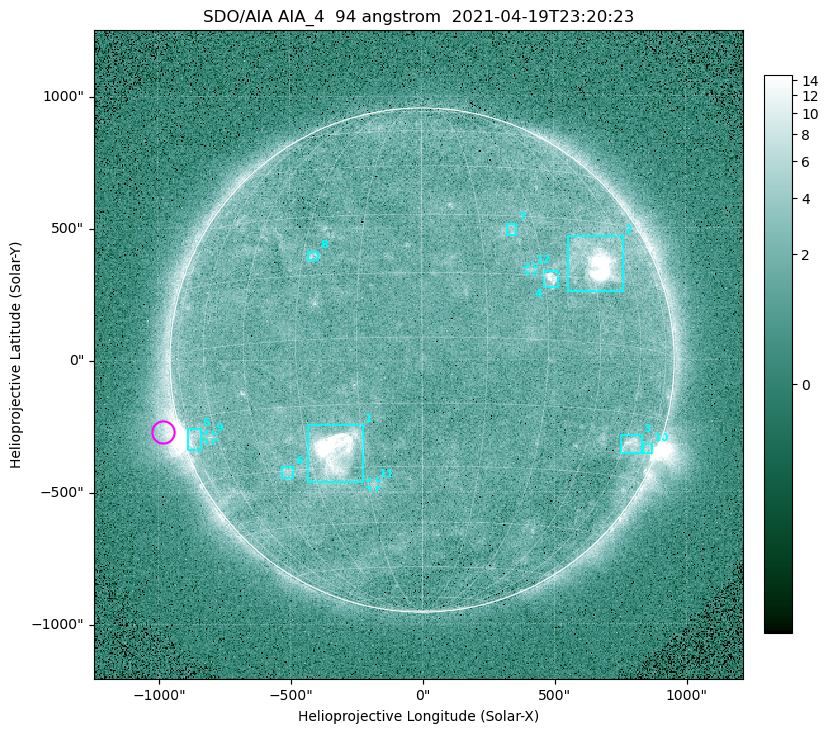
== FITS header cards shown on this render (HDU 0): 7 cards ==
TELESCOP= 'SDO/AIA '
INSTRUME= 'AIA_4   '
WAVELNTH=                   94
WAVEUNIT= 'angstrom'
DATE-OBS= '2021-04-19T23:20:23.12'
CTYPE1  = 'HPLN-TAN'
CTYPE2  = 'HPLT-TAN'

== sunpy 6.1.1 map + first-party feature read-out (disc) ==
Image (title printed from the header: SDO/AIA AIA_4  94 angstrom  2021-04-19T23:20:23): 512 x 512 px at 4.8 arcsec/px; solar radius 955 arcsec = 199 px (full disc in frame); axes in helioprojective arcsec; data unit not stated in the header (colour bar unlabelled)
Orientation: roll -0.138 deg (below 1 deg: not rotated)
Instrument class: DISC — disc imager (sunpy class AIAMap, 94 A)
Bright regions (active regions / flare kernels): reference = the median radial profile (limb darkening/brightening removed); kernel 5 px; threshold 5 sigma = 2.49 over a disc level ~1.73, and >= 1.15x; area >= 9 px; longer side >= 5 px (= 24 arcsec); searched inside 0.97 R_sun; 12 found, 12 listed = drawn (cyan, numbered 1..; 3 of them under ~33 arcsec drawn as corner ticks so the feature stays visible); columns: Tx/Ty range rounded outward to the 10 arcsec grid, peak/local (2 s.f.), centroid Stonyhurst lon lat
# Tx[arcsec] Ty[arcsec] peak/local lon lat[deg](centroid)
1 -430..-220 -460..-240 40 -22 -26
2 550..760 260..470 27 +47 +19
3 750..830 -360..-280 4.6 +64 -22
4 460..520 270..340 6.9 +32 +14
5 -890..-840 -340..-260 5.6 -73 -19
6 -540..-490 -450..-400 3 -38 -30
7 320..360 470..520 3 +23 +26
8 -430..-390 380..410 3.3 -27 +20
9 -820..-790 -300..-280 2.7 -63 -20
10 830..870 -360..-320 3 +75 -22
11 -200..-170 -480..-450 2.9 -13 -34
12 400..430 330..360 2.8 +27 +16
Off-limb structures (1.02-1.3 R_sun): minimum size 50 px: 6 found; the strongest spans PA ~90..115 deg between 1.02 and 1.21 R_sun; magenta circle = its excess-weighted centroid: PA ~105 deg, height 1.07 R_sun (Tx ~-980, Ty ~-270 arcsec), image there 4.6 x the reference